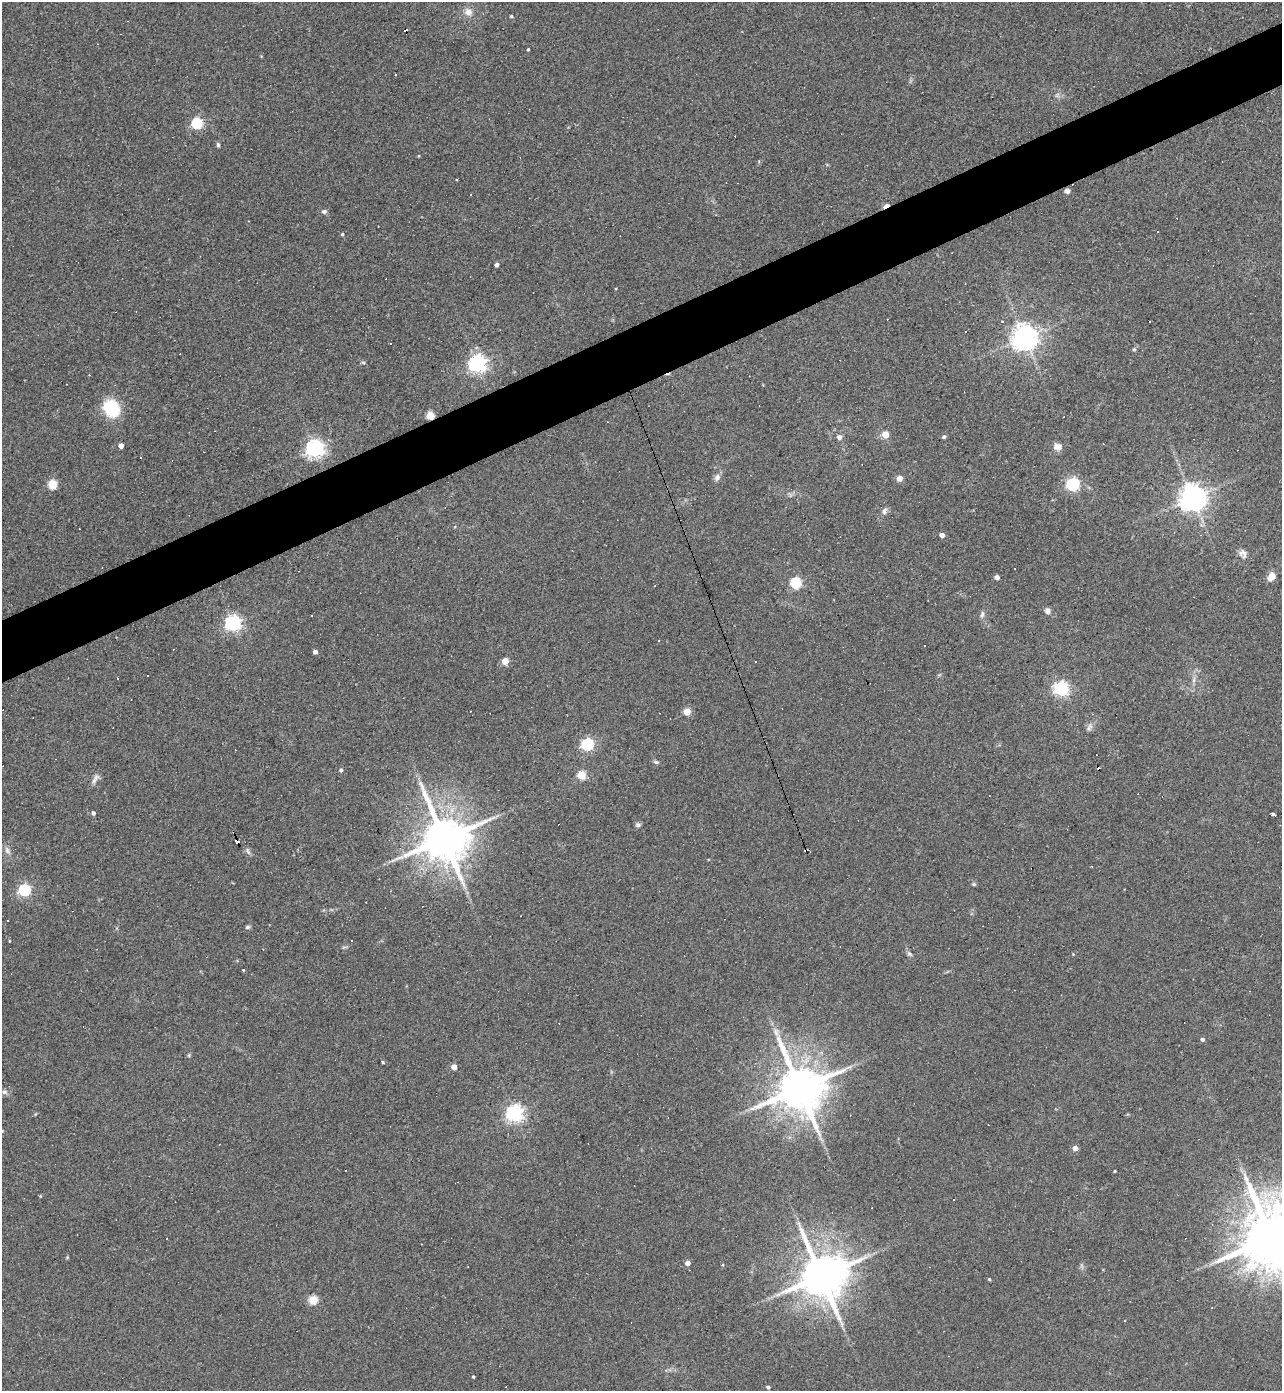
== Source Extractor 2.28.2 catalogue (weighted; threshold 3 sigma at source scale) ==
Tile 10 of 4 x 4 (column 2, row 3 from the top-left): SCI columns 1425-2704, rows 1389-2777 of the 5540 x 5554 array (HDU 1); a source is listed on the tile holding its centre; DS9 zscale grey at full resolution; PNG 1284 x 1393 px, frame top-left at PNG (2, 2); no overlay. Shown black and unused: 4% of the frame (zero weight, under 3 of 4 exposures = <1% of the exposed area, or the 3 px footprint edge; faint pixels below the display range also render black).
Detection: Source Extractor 2.28.2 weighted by HDU 2 'WHT'; one run over the whole footprint, this tile lists its part. Background 0.067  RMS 0.0076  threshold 0.0344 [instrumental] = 3 sigma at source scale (4.5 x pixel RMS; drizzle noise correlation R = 1.50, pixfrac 1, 0.05/0.05 arcsec/px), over >= 5 px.
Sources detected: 128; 2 inside a brighter object's white glare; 37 cosmic-ray / hot-pixel residue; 1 long thin detection or spike segment (spike, bleed or trail) — not listed; the other 88 listed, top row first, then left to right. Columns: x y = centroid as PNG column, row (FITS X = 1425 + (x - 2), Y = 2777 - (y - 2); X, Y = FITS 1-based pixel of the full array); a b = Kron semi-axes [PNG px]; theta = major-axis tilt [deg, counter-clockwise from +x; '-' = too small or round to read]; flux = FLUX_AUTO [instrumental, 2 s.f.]
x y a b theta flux
468 12 10 9 - 5.3
511 16 4 3 - 0.99
528 49 3 3 - 0.9
395 74 3 3 - 1.1
197 123 5 5 - 77
218 145 6 4 -90 1.4
1067 191 4 4 - 5.7
886 206 7 3 26 8.4
324 211 6 5 - 1.9
342 234 4 3 - 0.95
497 265 4 4 - 2.7
966 332 2 2 - 0.63
1025 337 7 7 - 840
1134 349 5 4 - 1
363 362 6 4 -19 0.95
477 364 6 6 - 320
111 408 15 12 -56 41
430 416 5 5 - 29
885 434 5 4 - 14
839 437 5 5 - 3.3
944 437 4 4 - 1.7
121 446 4 4 - 5.1
1058 447 11 9 -1 4.5
315 449 6 6 - 340
717 477 9 6 61 3.3
899 478 4 4 - 6.9
1073 484 6 5 - 140
52 485 5 5 - 40
1193 498 8 7 - 940
884 511 9 6 70 2.4
942 535 4 4 - 5.5
1243 553 13 9 -49 3.9
1272 576 6 5 - 17
997 577 4 4 - 3.8
796 583 5 5 - 59
654 586 3 2 - 0.46
1048 611 7 6 - 2.9
982 614 10 5 79 2.1
233 623 6 6 - 230
658 641 3 2 - 0.54
315 652 4 4 - 3
505 661 5 5 - 13
755 662 3 2 - 0.89
148 675 3 3 - 10
117 678 3 2 - 0.56
1194 680 7 4 71 1.7
1061 689 6 6 - 180
687 712 4 4 - 19
1089 727 12 6 73 2.8
587 744 5 5 - 120
656 762 7 5 -10 1.5
341 770 4 4 - 1.5
581 775 5 5 - 33
95 779 17 6 59 3.3
93 813 4 4 - 1.9
1274 814 4 3 - 4.8
638 825 7 5 3 1.8
444 839 13 11 -62 3800
237 841 5 3 - 69
7 850 9 6 -75 2.7
248 851 10 4 -66 1.9
974 884 6 4 -20 1
24 890 5 5 - 100
247 927 6 5 - 1.4
9 941 4 3 - 0.54
351 941 3 2 - 0.63
909 954 9 5 -37 1.7
1073 954 4 3 - 0.55
243 970 3 3 - 0.59
776 1032 11 6 -75 3.6
1202 1039 4 4 - 2
189 1055 6 3 72 0.88
383 1062 4 3 - 1
454 1067 4 4 - 7.4
800 1088 13 12 - 4000
4 1092 7 6 - 1.9
515 1113 6 6 - 300
2 1131 5 4 - 0.78
1075 1148 4 4 - 6.2
1114 1171 3 2 - 0.67
40 1196 4 4 - 0.65
1271 1238 18 15 -75 7600
688 1263 4 4 - 4.6
821 1276 13 9 -66 3200
989 1279 4 3 - 0.78
313 1300 5 5 - 37
473 1377 3 3 - 0.9
768 1387 4 4 - 1.5
Overlapping masked pixels (flux is a lower limit): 5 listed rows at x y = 1067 191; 886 206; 430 416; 237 841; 1271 1238
Isophote crosses this tile's border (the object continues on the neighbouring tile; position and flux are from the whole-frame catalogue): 2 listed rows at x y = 2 1131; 1271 1238